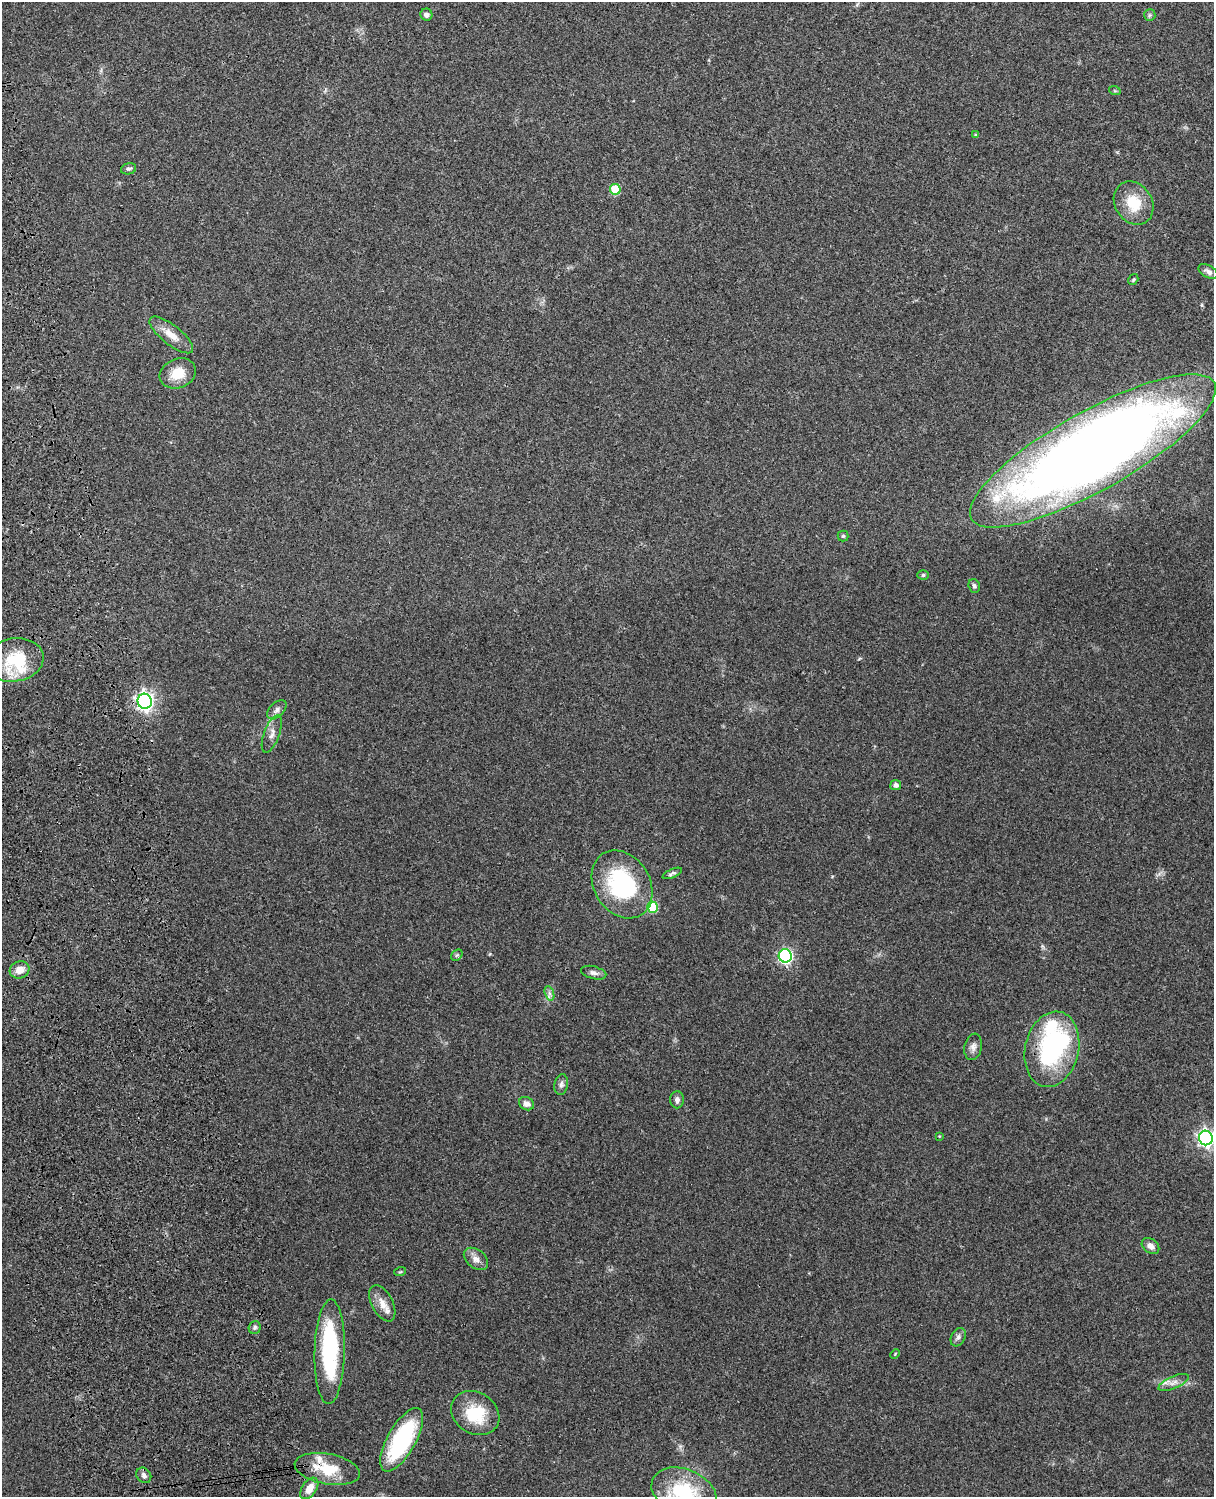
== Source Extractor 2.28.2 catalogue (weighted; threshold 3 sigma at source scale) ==
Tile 7 of 4 x 3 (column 3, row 2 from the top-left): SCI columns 2544-3755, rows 1660-3154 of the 5088 x 4927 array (HDU 1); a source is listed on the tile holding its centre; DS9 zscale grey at full resolution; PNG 1216 x 1499 px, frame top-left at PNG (2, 2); each listed source drawn as its Kron ellipse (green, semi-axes under 4 px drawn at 4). Shown black and unused: <1% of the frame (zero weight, under 3 of 4 exposures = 6% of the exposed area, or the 3 px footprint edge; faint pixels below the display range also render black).
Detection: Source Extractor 2.28.2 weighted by HDU 2 'WHT'; one run over the whole footprint, this tile lists its part. Background 0.105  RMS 0.0065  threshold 0.0293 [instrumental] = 3 sigma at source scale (4.5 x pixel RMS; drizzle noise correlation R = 1.50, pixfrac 1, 0.05/0.05 arcsec/px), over >= 5 px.
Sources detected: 58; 5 inside a brighter object's white glare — neither listed nor drawn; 3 inside a brighter listed object's ellipse — not listed separately; the other 50 listed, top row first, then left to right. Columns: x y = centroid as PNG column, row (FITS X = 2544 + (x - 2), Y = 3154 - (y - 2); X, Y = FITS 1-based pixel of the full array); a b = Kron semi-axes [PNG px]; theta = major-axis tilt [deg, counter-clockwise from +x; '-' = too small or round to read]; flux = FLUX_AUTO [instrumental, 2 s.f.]
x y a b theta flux
426 15 6 6 - 2.5
1150 15 6 5 - 1
1115 91 6 3 -18 0.7
976 135 4 3 - 1.3
128 169 8 5 14 1.4
615 189 5 5 - 24
1134 203 23 18 -57 19
1208 272 11 6 -31 2.8
1133 280 6 4 57 0.92
171 335 27 9 -38 8.7
178 373 18 14 23 14
1093 451 139 39 29 960
843 536 5 5 - 0.97
923 575 6 5 - 1
974 586 7 5 -71 1.5
14 660 29 21 10 28
145 701 7 7 - 270
277 710 12 7 43 2.9
272 734 20 7 70 4.5
896 785 5 5 - 2.7
672 873 10 4 23 1.5
622 884 36 28 -58 72
652 907 5 5 - 33
457 955 6 5 - 1
785 956 7 6 - 140
19 970 10 8 18 6.7
594 973 13 6 -15 2.7
549 993 7 4 -71 2
973 1047 13 8 78 3.4
1052 1049 38 27 77 78
561 1085 10 7 79 2.3
677 1100 8 6 90 2.6
526 1104 8 6 -29 3
939 1136 4 4 - 0.57
1206 1138 7 7 - 230
1150 1246 10 7 -37 3.7
476 1259 13 9 -38 4.5
400 1272 6 3 18 0.7
382 1303 19 10 -62 6.7
255 1327 7 6 - 1.4
958 1337 10 7 61 2.2
330 1352 52 15 89 69
895 1354 5 3 - 0.57
1173 1383 16 6 24 4.1
475 1413 25 20 -34 25
402 1440 35 14 61 64
327 1469 33 15 -10 21
144 1475 8 6 -49 2.1
309 1488 12 7 55 7
684 1492 34 23 -22 41
Overlapping masked pixels (flux is a lower limit): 3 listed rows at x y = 1093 451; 145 701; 327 1469
Isophote crosses this tile's border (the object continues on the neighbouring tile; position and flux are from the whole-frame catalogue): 2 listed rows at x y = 1206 1138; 684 1492